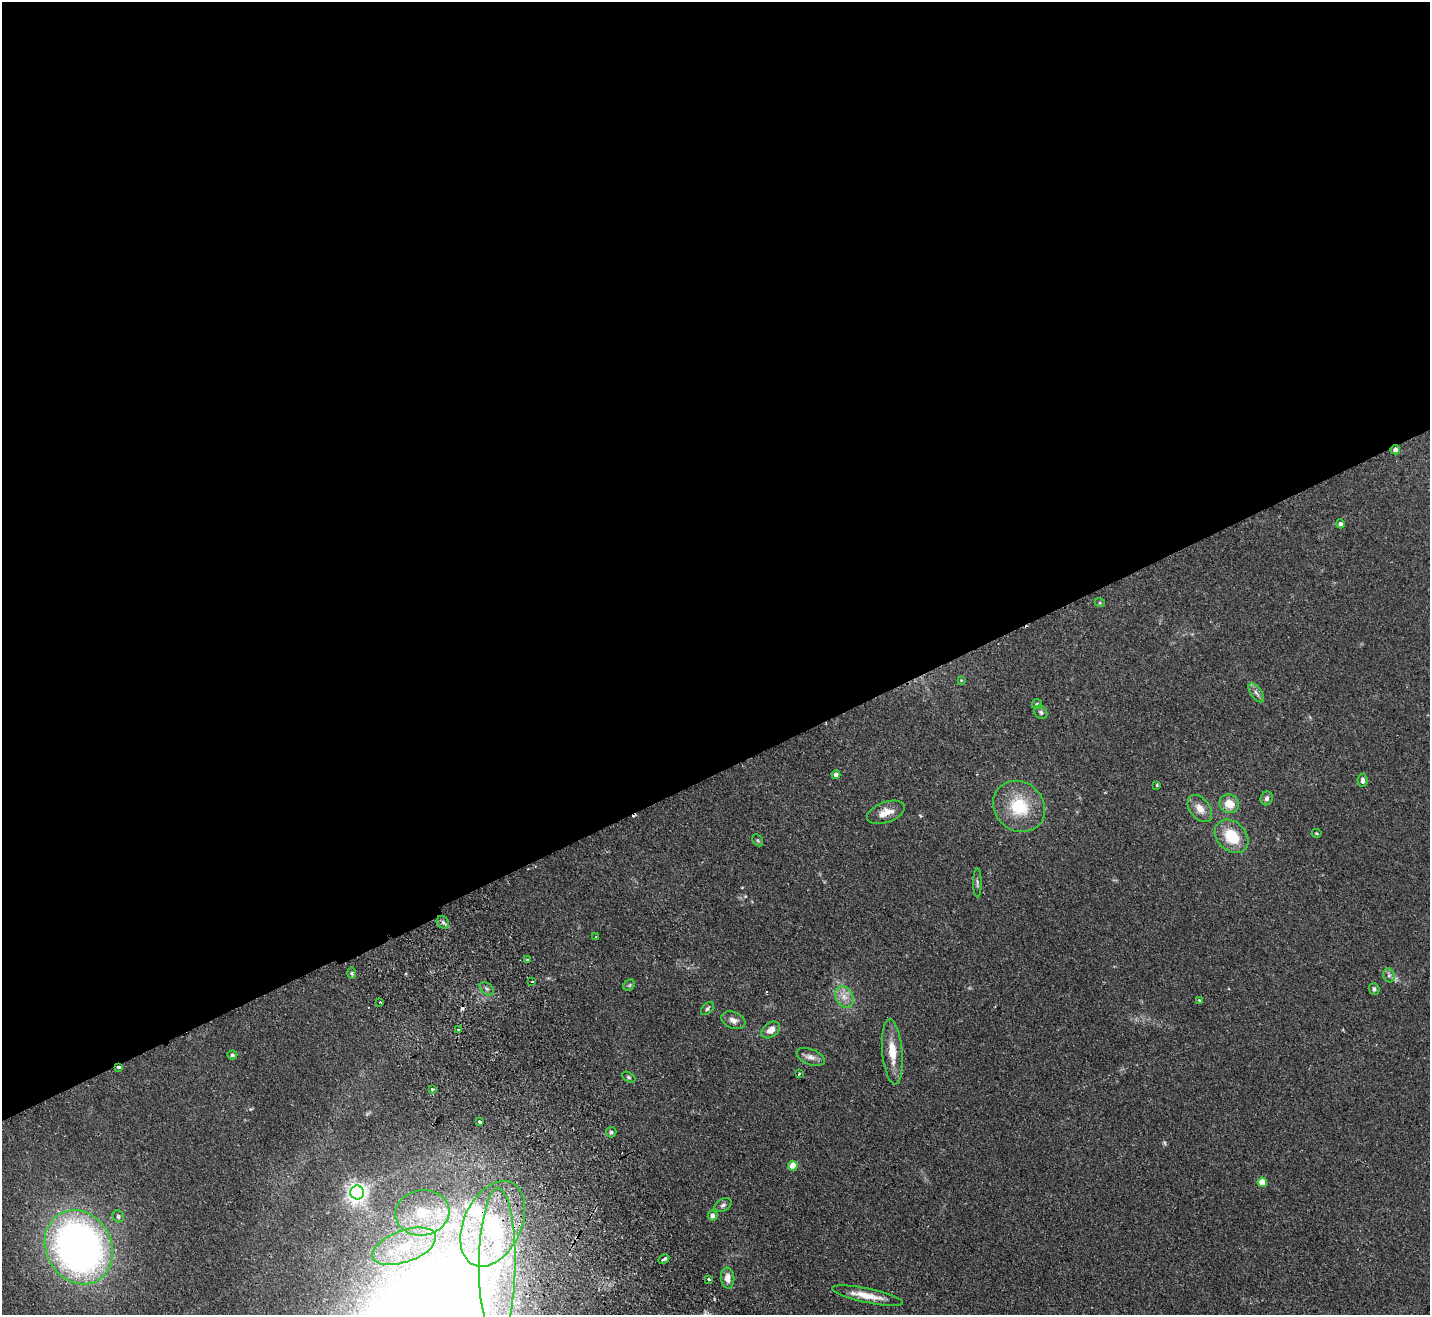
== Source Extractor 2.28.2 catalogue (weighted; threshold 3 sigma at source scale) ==
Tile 2 of 4 x 4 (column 2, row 1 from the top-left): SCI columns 1481-2908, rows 4259-5571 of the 5815 x 5758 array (HDU 1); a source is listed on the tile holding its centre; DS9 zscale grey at full resolution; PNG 1432 x 1317 px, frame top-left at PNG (2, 2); each listed source drawn as its Kron ellipse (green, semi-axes under 4 px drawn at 4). Shown black and unused: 59% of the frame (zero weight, under 2 of 3 exposures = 3% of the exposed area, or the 3 px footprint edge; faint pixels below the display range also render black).
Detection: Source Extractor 2.28.2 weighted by HDU 2 'WHT'; one run over the whole footprint, this tile lists its part. Background 0.0802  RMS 0.0065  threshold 0.0291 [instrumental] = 3 sigma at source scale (4.5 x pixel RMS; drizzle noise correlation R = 1.50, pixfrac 1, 0.05/0.05 arcsec/px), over >= 5 px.
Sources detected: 66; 1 too faint to see at this stretch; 1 inside a brighter object's white glare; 2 cosmic-ray / hot-pixel residue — neither listed nor drawn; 3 inside a brighter listed object's ellipse — not listed separately; the other 59 listed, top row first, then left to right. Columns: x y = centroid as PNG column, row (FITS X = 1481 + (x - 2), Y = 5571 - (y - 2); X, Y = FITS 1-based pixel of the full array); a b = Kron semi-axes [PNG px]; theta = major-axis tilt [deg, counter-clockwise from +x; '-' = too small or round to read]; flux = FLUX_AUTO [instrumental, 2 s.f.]
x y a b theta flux
1395 450 5 5 - 2.3
1340 524 4 4 - 2
1100 603 5 3 - 0.67
961 680 4 4 - 0.51
1256 693 11 5 -56 2.3
1037 704 5 5 - 0.92
1041 712 7 6 - 1.4
836 775 4 4 - 2.3
1362 780 7 5 -84 1.8
1157 785 3 2 - 0.6
1267 798 7 6 - 2.1
1229 804 10 9 - 8.9
1019 806 27 24 -41 29
1200 809 15 9 -52 6.3
886 812 20 10 20 7.4
1316 833 5 4 - 0.77
1232 836 19 14 -45 20
758 840 6 5 - 0.86
977 883 14 3 -90 1.3
443 922 7 5 -46 1.6
596 937 3 3 - 0.44
527 960 3 3 - 1.8
352 973 6 4 89 0.92
1389 975 7 5 -70 1.7
532 982 3 2 - 0.76
629 985 6 5 - 0.94
487 989 8 5 -40 1.6
1374 989 6 5 - 1.5
844 997 11 8 -59 5.2
1199 1000 3 3 - 0.66
380 1002 3 2 - 0.7
707 1009 8 5 46 1.2
733 1020 12 8 -21 3.5
458 1030 3 3 - 2.1
771 1030 10 7 37 4.9
892 1052 33 10 -85 13
232 1055 5 4 - 0.96
810 1057 15 7 -22 3.8
119 1067 4 3 - 2.7
799 1074 3 2 - 1.1
629 1077 7 4 -27 1.1
432 1089 3 3 - 0.85
480 1122 3 3 - 3
611 1132 5 5 - 1.1
793 1166 5 5 - 12
1262 1182 5 4 - 10
357 1192 7 7 - 330
723 1205 9 6 28 1.7
422 1213 27 22 10 28
118 1216 6 5 - 1.3
713 1216 5 5 - 2.9
493 1224 45 29 65 72
404 1246 33 16 20 30
79 1247 38 32 -61 340
664 1259 6 3 28 4.1
497 1264 76 18 90 66
728 1278 10 6 -84 4.5
709 1279 4 3 - 1
868 1296 36 7 -12 10
Overlapping masked pixels (flux is a lower limit): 2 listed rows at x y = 1395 450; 119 1067